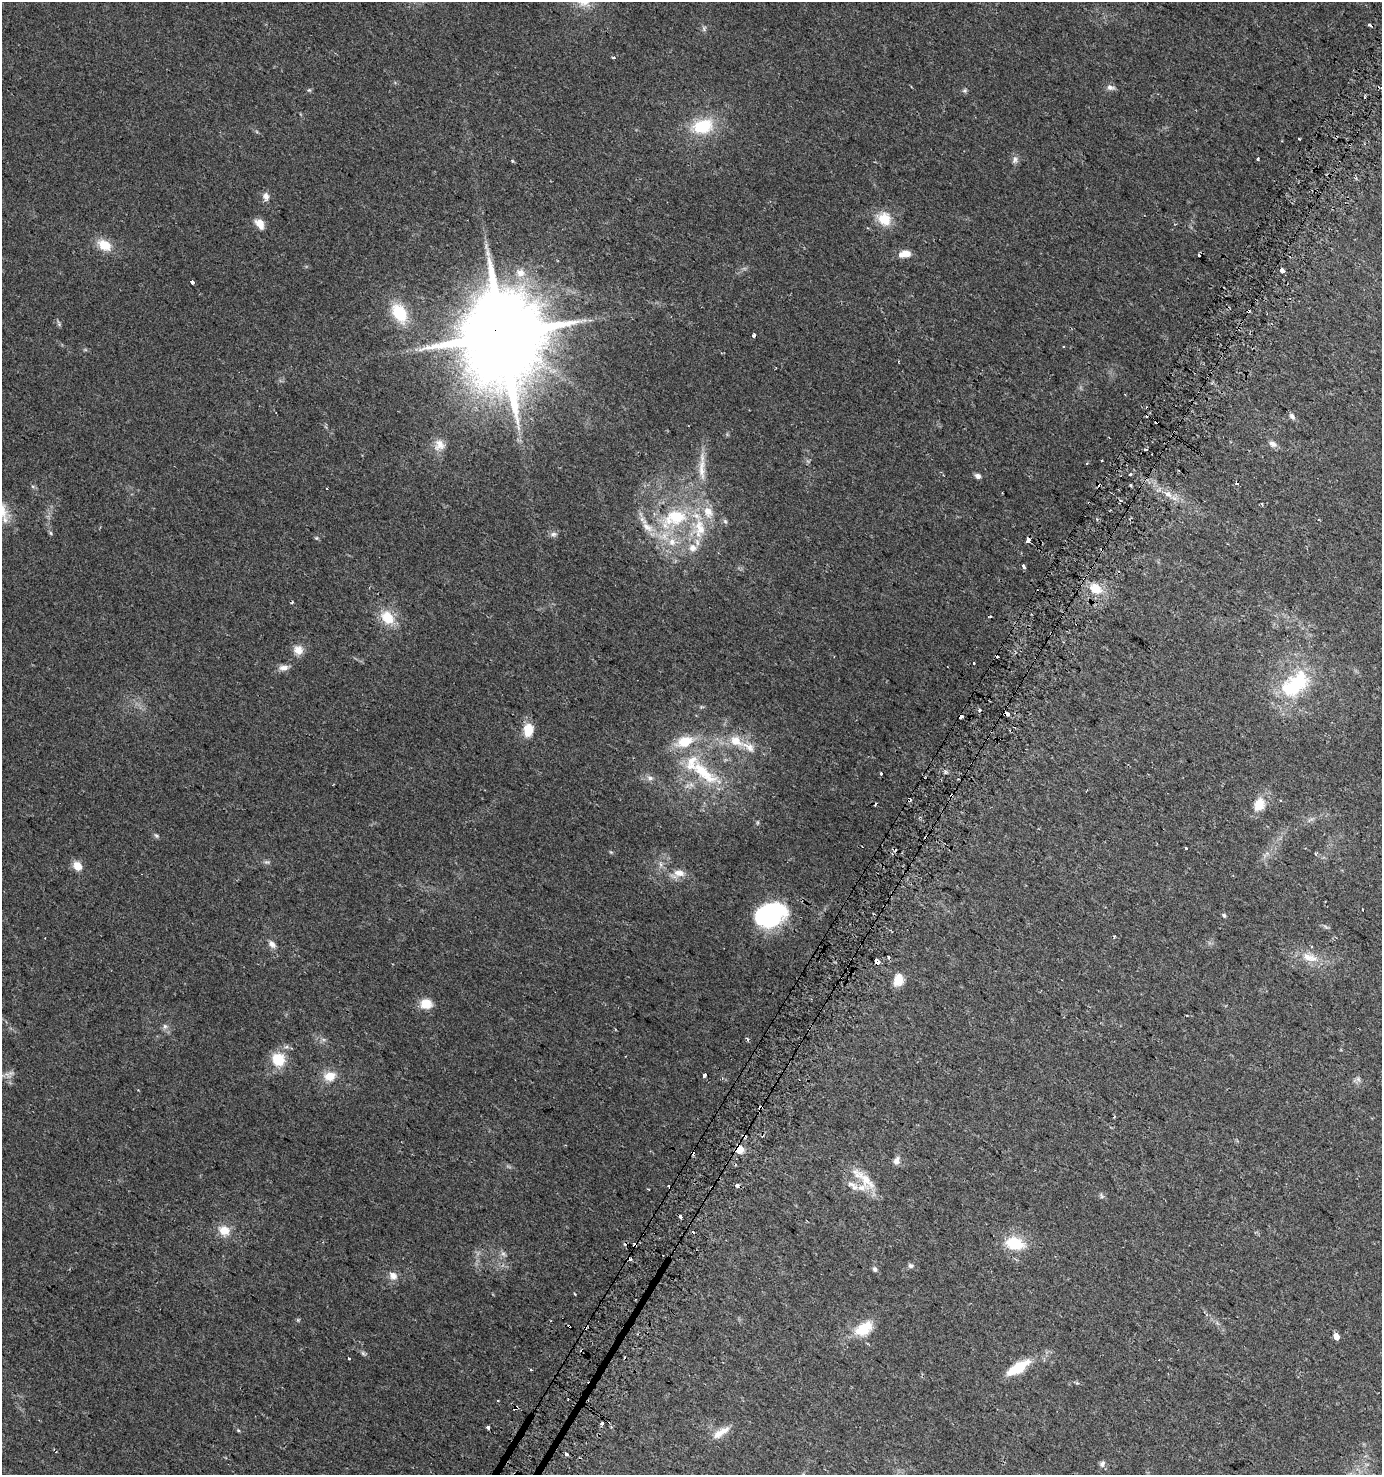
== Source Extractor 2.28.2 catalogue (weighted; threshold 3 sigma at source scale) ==
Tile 10 of 4 x 4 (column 2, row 3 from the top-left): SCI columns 1597-2976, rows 1500-2972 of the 6018 x 5937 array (HDU 1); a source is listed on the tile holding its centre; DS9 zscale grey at full resolution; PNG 1384 x 1477 px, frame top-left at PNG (2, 2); no overlay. Shown black and unused: <1% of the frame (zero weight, under 2 of 3 exposures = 2% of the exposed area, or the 3 px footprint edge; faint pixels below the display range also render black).
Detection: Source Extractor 2.28.2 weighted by HDU 2 'WHT'; one run over the whole footprint, this tile lists its part. Background 0.0616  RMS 0.0082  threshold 0.037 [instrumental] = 3 sigma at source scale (4.5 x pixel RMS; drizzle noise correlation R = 1.50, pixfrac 1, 0.0396/0.0396 arcsec/px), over >= 5 px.
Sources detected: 140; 3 inside a brighter object's white glare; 26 cosmic-ray / hot-pixel residue — not listed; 9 inside a brighter listed object's ellipse — not listed separately; the other 102 listed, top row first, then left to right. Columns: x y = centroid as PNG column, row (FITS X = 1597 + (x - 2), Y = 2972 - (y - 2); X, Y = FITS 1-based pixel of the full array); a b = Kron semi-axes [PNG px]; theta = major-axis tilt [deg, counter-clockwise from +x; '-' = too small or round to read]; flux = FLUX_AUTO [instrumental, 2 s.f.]
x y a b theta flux
614 58 4 3 - 1.2
1110 87 12 7 -11 3.3
309 90 6 4 -41 1.1
965 91 7 5 -11 1.5
703 126 30 19 12 34
1299 138 3 2 - 1.1
1258 159 3 3 - 1.7
1015 160 11 7 72 3.3
512 161 4 3 - 1.4
1356 178 4 3 - 1.1
266 196 10 7 -82 4.5
884 219 17 15 -43 18
260 223 11 7 -53 8.8
104 245 17 12 -31 15
905 254 14 7 9 8.5
1282 270 3 3 - 72
520 273 12 11 - 7.4
192 282 4 3 - 7.4
399 313 21 13 -59 33
502 335 26 23 -73 12000
754 335 4 3 - 11
898 361 3 3 - 0.87
1292 416 9 6 -53 2.7
1273 444 11 7 -27 3.8
439 445 16 14 69 9.7
1145 449 3 3 - 3
1102 460 3 3 - 2.2
1086 463 4 3 - 0.87
702 469 35 9 -89 14
978 476 6 5 - 3.6
327 488 3 3 - 1.6
1167 494 9 6 -27 4.1
675 518 42 23 23 66
725 521 7 5 -44 1.7
51 533 6 4 -87 1.1
553 534 10 6 3 2.8
316 538 5 5 - 1.1
1028 539 4 3 - 64
692 548 12 11 - 8.2
1023 566 4 3 - 8.4
1095 588 13 10 -24 16
387 618 17 12 -60 20
298 650 12 11 - 7.5
974 663 3 2 - 1.3
284 668 13 7 8 4.8
1299 681 32 28 55 52
979 710 3 3 - 2.1
1007 714 3 3 - 30
528 730 15 10 81 15
736 741 21 14 -36 16
703 772 52 17 -40 47
881 773 3 3 - 1.8
650 778 8 7 - 3.2
1259 805 14 11 64 14
156 836 8 5 -48 1.5
1186 848 3 3 - 2.2
267 862 8 5 -18 1.8
78 866 11 9 -53 8.4
678 873 17 9 9 8.7
766 914 35 19 17 85
1224 915 6 4 -47 1.4
1326 927 9 4 -31 1.6
1114 937 3 3 - 1.4
272 944 11 7 -48 4
1308 957 17 13 -18 12
876 962 5 4 - 15
898 979 10 8 73 17
426 1004 16 13 -2 10
165 1026 8 6 -89 2.6
747 1039 5 3 - 1.6
278 1059 17 16 - 20
11 1073 7 7 - 2.6
704 1075 4 3 - 5.3
330 1076 15 11 6 12
1358 1079 7 6 - 2.2
739 1149 6 5 - 25
897 1161 10 7 73 4.2
864 1178 43 13 -42 19
851 1184 17 7 -22 5.4
737 1186 4 3 - 8.5
1102 1196 8 5 -62 1.6
680 1217 4 3 - 19
224 1230 15 13 -25 12
1014 1243 19 13 -13 28
635 1244 4 3 - 16
503 1254 7 4 0 1.9
911 1266 8 6 -2 2.3
875 1269 7 6 - 2.2
393 1276 12 10 -49 5.8
575 1294 3 2 - 0.72
569 1326 3 3 - 4.4
863 1329 23 14 33 22
1336 1337 5 4 - 12
363 1353 7 4 -88 1.4
349 1359 3 2 - 0.79
1018 1368 22 9 31 30
516 1408 7 3 38 2.8
488 1427 3 3 - 12
238 1430 5 4 - 0.88
721 1432 27 9 32 10
567 1454 5 3 - 7.7
1102 1464 9 6 79 2.5
Overlapping masked pixels (flux is a lower limit): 10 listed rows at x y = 502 335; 1028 539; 1007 714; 876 962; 739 1149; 737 1186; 680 1217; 635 1244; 569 1326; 516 1408